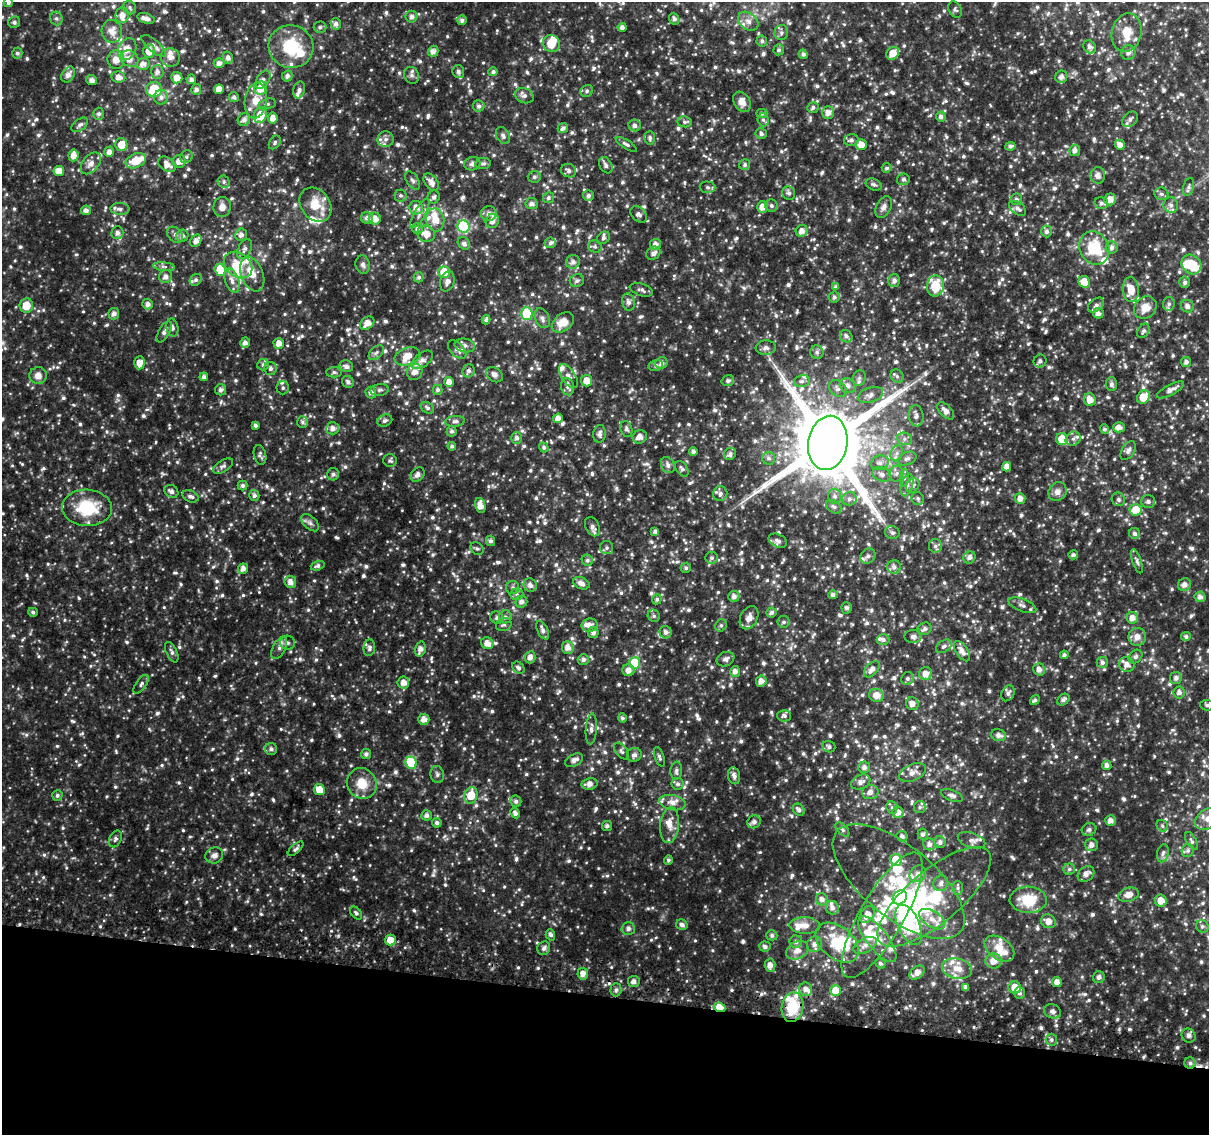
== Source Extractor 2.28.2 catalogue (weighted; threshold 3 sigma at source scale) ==
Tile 15 of 4 x 4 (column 3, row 4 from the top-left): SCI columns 2417-3623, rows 263-1395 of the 4843 x 5116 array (HDU 1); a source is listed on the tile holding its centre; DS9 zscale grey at full resolution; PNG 1211 x 1137 px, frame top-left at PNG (2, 2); each listed source drawn as its Kron ellipse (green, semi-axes under 4 px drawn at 4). Shown black and unused: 12% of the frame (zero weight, under 2 of 3 exposures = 2% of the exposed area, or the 3 px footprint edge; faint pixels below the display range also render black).
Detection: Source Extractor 2.28.2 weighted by HDU 2 'WHT'; one run over the whole footprint, this tile lists its part. Background 0.117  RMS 0.014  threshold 0.0622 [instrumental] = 3 sigma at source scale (4.5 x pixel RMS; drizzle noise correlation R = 1.50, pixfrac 1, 0.0396/0.0396 arcsec/px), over >= 5 px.
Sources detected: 1349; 1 too faint to see at this stretch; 6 inside a brighter object's white glare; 3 cosmic-ray / hot-pixel residue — neither listed nor drawn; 77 inside a brighter listed object's ellipse — not listed separately; of the other 1262, all 500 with FLUX_AUTO >= 3.2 (the completeness limit of this list) listed and drawn (762 fainter detections not listed), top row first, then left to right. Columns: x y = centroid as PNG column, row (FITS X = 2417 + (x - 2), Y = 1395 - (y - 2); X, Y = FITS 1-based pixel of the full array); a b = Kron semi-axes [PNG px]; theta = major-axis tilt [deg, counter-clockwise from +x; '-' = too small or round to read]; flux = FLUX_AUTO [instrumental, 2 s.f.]
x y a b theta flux
8 2 5 4 - 3.6
130 8 7 6 - 3.2
955 10 9 6 -60 3.3
122 15 8 6 83 8.9
411 17 6 6 - 5.5
56 18 7 6 - 3.7
146 18 9 5 -17 6.9
674 19 6 5 - 4.4
462 20 4 4 - 5.2
748 21 11 8 -40 8.6
14 22 6 5 - 3.8
336 24 6 5 - 5.8
320 27 6 5 - 3.5
622 27 4 4 - 5.1
112 31 11 10 - 12
781 33 7 6 - 4.3
1127 33 19 15 78 24
762 41 5 5 - 3.7
551 44 9 8 - 23
154 46 15 6 -41 6.9
291 47 22 21 - 63
1090 47 7 5 -54 4.8
127 49 11 9 65 15
778 50 5 5 - 3.4
149 51 7 6 - 14
433 51 6 5 - 6.7
1128 52 7 7 - 7.5
17 53 5 5 - 3.3
893 53 7 5 49 19
803 54 5 4 - 4.6
170 57 9 9 - 8.1
228 58 6 5 - 5.4
129 59 9 8 - 12
116 60 9 8 - 13
219 63 5 5 - 6.7
143 64 7 5 15 8.4
458 71 6 6 - 5.3
157 72 7 6 - 5.4
493 72 5 4 - 3.8
68 75 8 6 56 7.7
412 75 8 7 - 4.7
287 76 5 5 - 5.2
118 77 7 5 -10 7.7
1061 77 6 6 - 5.8
177 78 6 5 - 12
191 79 5 4 - 5.6
92 80 5 5 - 6.8
263 80 10 6 57 5.3
261 88 7 6 - 23
154 89 8 7 - 56
196 89 5 5 - 5.4
219 89 5 4 - 11
299 90 8 6 74 4.8
587 91 6 5 - 3.2
524 96 10 7 -23 5.6
161 97 7 7 - 5.8
234 97 5 5 - 3.8
256 101 18 11 81 19
742 102 11 8 -58 12
267 104 9 5 14 3.3
479 106 5 5 - 4.5
813 108 6 5 - 3.9
762 113 5 4 - 3.2
828 113 6 6 - 8.5
99 114 6 5 - 4
260 115 8 6 69 27
941 117 5 5 - 4.8
273 118 5 5 - 9.7
1130 119 9 6 46 5.5
244 120 6 6 - 6.5
763 120 6 5 - 3.2
685 122 7 5 -6 3.5
80 125 9 5 37 4.2
635 125 6 6 - 4.8
563 128 5 5 - 4.4
761 134 5 5 - 4.2
503 135 9 6 -62 5
650 138 7 5 89 3.9
386 139 8 8 - 6.3
851 140 7 5 13 4.4
275 142 7 5 56 3.3
626 144 12 4 -31 3.6
861 144 5 5 - 13
121 145 6 6 - 21
1120 145 5 5 - 9.3
1010 146 5 4 - 4.4
1075 150 6 5 - 5.4
109 152 5 5 - 6.8
73 155 6 5 - 10
186 157 7 6 - 3.4
136 161 11 7 24 26
179 161 6 6 - 11
91 163 12 8 50 10
483 163 8 5 8 3.5
167 164 10 6 -35 11
472 164 8 6 16 5.1
606 165 9 6 -59 5.3
745 165 6 5 - 3.6
887 168 5 5 - 3.3
59 171 5 5 - 16
569 171 8 6 -26 5.3
1098 175 8 7 - 6.8
534 177 6 6 - 3.2
903 179 6 6 - 3.4
412 180 10 5 -58 4.2
224 182 6 5 - 3.3
431 182 10 6 -56 9.9
874 184 8 5 -23 3.6
708 187 8 6 -3 3.6
1188 187 9 5 77 3.7
789 193 7 6 - 4
1161 194 7 6 - 4
400 195 6 6 - 3.5
588 196 5 5 - 4.5
434 197 6 6 - 4.8
548 198 5 5 - 3.5
1016 199 6 5 - 4.1
1110 199 6 6 - 11
1101 203 7 5 -15 4.7
532 204 6 5 - 5.5
316 205 18 14 -53 31
771 205 6 6 - 3.9
1171 205 8 7 - 5.7
222 207 10 8 84 9.4
762 207 6 5 - 12
884 207 11 7 63 6.2
416 208 7 6 - 9.6
1018 208 10 6 -37 5.5
120 209 9 6 -1 5.1
86 210 5 4 - 5.3
420 213 16 5 60 7.4
489 214 8 7 - 7.4
639 214 10 6 -43 4.7
367 218 6 6 - 6.6
375 219 6 6 - 11
435 220 11 9 -80 17
492 221 7 6 - 7.9
464 227 6 6 - 110
417 229 6 5 - 4.2
802 231 6 5 - 8.5
1047 231 6 5 - 4.5
117 233 6 6 - 5.8
426 234 9 8 - 14
175 235 9 6 -47 5
241 235 6 6 - 6.4
182 236 6 6 - 5.1
603 238 7 5 38 3.6
196 241 6 5 - 8.5
464 243 7 5 -50 4.4
550 243 5 5 - 4
655 244 5 5 - 7.9
595 246 7 6 - 3.3
1112 247 6 6 - 5.4
1094 248 17 14 -62 53
245 249 11 6 64 5.4
653 253 7 6 - 5.8
573 262 7 7 - 5.9
238 265 15 12 -37 26
363 265 9 7 -79 4.7
1191 265 10 9 - 36
164 267 11 4 -5 4.3
220 270 6 5 - 33
444 272 6 6 - 41
252 274 18 11 -69 20
166 276 7 6 - 6.2
419 277 5 5 - 3.5
196 280 6 5 - 3.7
894 280 6 6 - 5.5
232 281 12 7 -73 8.3
577 281 7 6 - 3.7
447 282 10 7 74 5.8
1084 282 6 5 - 20
1185 282 6 5 - 4.4
935 286 10 8 81 40
836 287 4 4 - 3.8
1131 289 12 8 -86 21
641 290 12 6 -17 4.6
834 297 6 5 - 4.5
628 302 9 6 -75 5.8
147 304 5 5 - 6
1169 304 7 6 - 3.7
26 305 7 6 - 19
1096 305 9 6 40 4.4
1187 306 6 6 - 6.1
1145 308 12 10 44 16
1098 313 5 5 - 6.8
114 314 5 5 - 6.6
527 314 6 5 - 73
542 318 10 7 -65 5.9
486 320 5 4 - 3.6
563 322 12 8 37 18
367 323 8 5 41 12
172 327 9 6 -78 3.9
1143 331 7 5 60 3.5
164 332 12 5 60 4.9
846 336 6 6 - 4.8
245 343 5 5 - 6.2
279 343 5 5 - 10
465 345 10 6 -10 6.4
766 348 10 7 4 5.2
457 350 11 6 -46 6.7
817 352 7 6 - 3.5
376 353 9 5 42 4.3
407 356 13 8 18 16
422 360 12 7 37 7.7
1040 361 6 6 - 4.8
1186 362 5 5 - 5.3
139 363 6 5 - 11
661 363 6 5 - 5.2
263 365 6 5 - 3.7
656 365 7 5 14 3.7
346 366 7 6 - 5.4
270 368 6 6 - 4.5
469 371 7 6 - 4.7
334 372 7 5 1 3.4
415 372 8 7 - 8.3
38 375 9 8 - 9.9
495 375 9 6 -39 5.5
568 376 13 7 -56 7.2
897 376 7 6 - 3.8
204 377 4 4 - 4.9
859 378 8 6 77 4.4
586 381 6 5 - 15
728 381 6 5 - 3.7
802 381 8 6 12 4.4
348 382 6 5 - 3.9
449 382 5 5 - 9.3
1111 384 7 5 -89 3.7
848 386 8 7 - 8.3
568 387 9 6 -78 5.3
283 388 7 6 - 3.3
838 389 10 7 -41 6.1
221 390 5 5 - 4.8
380 390 9 5 7 3.6
437 390 5 5 - 3.5
1171 390 15 5 28 9
371 393 6 5 - 6.3
870 395 13 7 18 7.9
1143 397 7 6 - 24
1090 400 6 6 - 13
427 408 7 5 -33 3.3
946 411 10 5 -46 8.7
916 416 10 7 -83 6.9
558 418 5 4 - 9.4
385 421 8 5 23 4.1
455 421 10 5 6 4.5
302 422 6 5 - 3.2
255 425 4 4 - 3.9
1119 427 6 5 - 7.7
333 428 6 6 - 7.9
626 429 8 6 -74 3.8
1104 429 5 4 - 3.2
452 431 5 5 - 4.1
599 434 9 6 84 5.6
640 437 7 6 - 9.2
517 438 6 5 - 4.8
904 439 7 6 - 4.7
1062 439 6 6 - 19
1073 439 8 6 34 4.2
828 443 27 19 80 17000
452 446 4 4 - 3.6
544 447 5 4 - 3.5
1128 451 10 6 58 4.9
693 452 4 4 - 4.7
897 453 8 6 73 5.3
730 454 6 5 - 4.6
260 455 10 6 -77 3.8
769 458 6 6 - 4.1
907 459 9 6 23 4.8
390 461 7 6 - 3.3
880 463 9 7 19 6.2
668 465 8 6 -61 5.8
223 466 11 5 30 4.3
1007 467 5 4 - 7.8
682 469 9 5 -56 3.9
896 473 8 7 - 4.9
333 474 6 6 - 4.2
417 474 8 6 48 5.9
882 474 9 7 -23 6
904 478 9 4 87 3.3
243 485 5 5 - 4
907 485 11 5 73 5.5
913 485 8 6 58 3.9
171 491 7 6 - 5.2
1058 492 10 8 52 7.9
720 494 7 7 - 5.2
254 495 5 5 - 4.5
190 496 8 5 -22 4.7
835 496 7 6 - 5.4
1020 498 5 5 - 8.5
849 499 7 6 - 5.2
918 499 7 6 - 3.8
1118 499 7 6 - 3.3
1148 501 7 6 - 4.5
480 505 7 5 -76 12
834 507 8 6 -36 3.8
87 508 25 18 -2 66
1136 510 6 6 - 27
310 523 11 6 -43 5
592 527 10 6 -64 6.6
655 531 4 4 - 4.1
892 532 7 6 - 4.4
1134 533 5 5 - 4
490 541 5 4 - 4
778 541 10 6 -27 4.7
935 546 7 6 - 4.3
607 548 7 6 - 3.3
477 549 7 5 -35 3.2
1073 555 5 4 - 3.8
868 556 8 7 - 6.2
969 557 6 6 - 5.4
711 558 6 6 - 3.7
587 560 6 5 - 3.3
1137 561 12 4 -71 3.9
318 566 7 4 20 4.3
894 567 7 6 - 6
686 568 5 5 - 3.2
243 569 5 4 - 8.5
290 582 6 6 - 8.3
581 583 8 5 -23 7.7
530 585 7 6 - 6.4
1184 585 7 6 - 6.8
513 587 6 6 - 3.6
517 594 7 5 0 3.3
833 595 5 4 - 4.3
734 596 5 5 - 6.5
1200 597 5 5 - 5.9
657 599 5 4 - 3.3
521 602 6 5 - 5.7
1022 605 15 6 -21 6.3
847 608 6 5 - 3.8
33 612 5 4 - 3.3
771 612 5 5 - 4
654 616 6 5 - 3.3
505 617 6 6 - 4.5
497 618 7 6 - 4.7
749 618 12 8 62 9.2
1132 618 6 5 - 9.9
784 622 6 6 - 3.5
504 625 8 6 24 4.1
590 625 8 6 7 8.5
721 625 6 5 - 3.3
925 629 7 6 - 4.9
543 630 10 5 -63 5.7
665 632 6 6 - 5.9
593 633 5 5 - 5.3
913 637 8 6 -4 4.9
1137 637 9 8 - 11
1186 637 5 4 - 3.4
883 639 6 5 - 4
287 643 7 7 - 4.5
487 643 6 5 - 10
944 646 9 5 32 4.1
279 648 12 6 63 6.4
369 648 8 5 84 4.1
568 648 6 6 - 8.6
420 649 7 5 73 8.2
962 651 11 6 -56 9
172 652 11 5 -64 4.2
1064 655 4 4 - 3.5
530 657 6 5 - 7.7
1135 657 8 6 44 3.4
583 659 5 5 - 4.5
725 659 9 7 23 5.5
1102 662 5 5 - 4.8
635 663 6 5 - 53
1127 664 8 7 - 8.5
518 668 7 5 -44 3.8
872 669 9 6 47 8.2
1039 669 6 6 - 7.2
628 670 6 6 - 8.4
735 671 5 5 - 7.1
925 674 6 6 - 10
1176 678 6 6 - 5.2
907 679 7 6 - 4.1
761 681 6 5 - 7.9
403 683 6 6 - 9.8
141 684 11 5 54 3.9
1179 692 6 5 - 6
1008 693 8 6 62 5.1
876 695 7 6 - 14
1035 700 5 4 - 3.7
1063 700 7 5 40 4.3
912 704 6 6 - 8.7
1207 705 6 5 - 3.9
784 716 7 5 -2 3.5
622 718 4 4 - 3.3
424 719 5 5 - 10
591 729 15 5 86 5.9
998 735 7 6 - 6.5
829 747 6 5 - 3.9
271 749 6 6 - 4.6
621 751 9 5 -52 3.9
366 754 5 5 - 4.9
634 755 7 6 - 5.3
659 757 10 4 -71 3.6
574 760 9 6 26 7.2
411 763 6 5 - 74
1107 765 5 5 - 5.4
864 767 6 6 - 5.9
676 771 9 6 88 4.7
912 772 14 8 24 8.4
437 774 8 6 -78 3.8
734 776 8 6 -77 5.3
861 782 10 7 23 7.3
362 783 16 14 -58 26
589 784 8 5 9 9
678 784 6 6 - 3.9
319 790 5 5 - 19
870 792 8 7 - 7.7
57 795 5 5 - 3.7
471 795 8 6 75 29
952 796 11 5 -21 4.5
516 801 6 5 - 4.3
672 802 13 7 -10 10
892 807 6 5 - 3.4
920 807 6 5 - 3.2
799 810 7 5 -47 5
898 812 6 5 - 9.3
515 813 5 4 - 5.8
427 815 5 5 - 5.4
1208 819 14 9 29 13
1110 820 5 5 - 8
754 822 7 6 - 6.1
437 823 5 4 - 3.8
670 825 18 9 84 15
607 826 5 5 - 3.8
1162 826 6 5 - 3.2
1089 829 7 6 - 4
842 830 9 5 -49 3.3
923 834 5 5 - 4.6
902 836 5 5 - 4.7
115 839 9 6 64 4
971 840 14 7 -18 7.1
1192 841 10 5 -61 3.5
940 842 6 5 - 4.3
929 844 6 6 - 5.7
1092 845 6 6 - 6.7
296 849 9 4 42 3.6
1188 851 6 6 - 3.3
1163 853 9 5 78 4.3
214 855 9 8 - 7.1
668 860 4 4 - 3.4
896 860 6 5 - 37
1069 869 6 5 - 3.4
918 874 9 7 48 8.2
1086 874 9 7 37 8.8
899 881 80 36 -39 150
941 883 8 7 - 6.6
958 888 7 5 -90 3.4
1128 895 10 7 16 12
934 897 71 26 40 140
900 898 7 6 - 110
822 899 6 6 - 6.5
1028 900 18 13 -2 41
1161 901 6 6 - 15
832 908 7 6 - 5.8
356 913 7 5 -50 3.3
867 915 9 6 60 12
882 915 71 22 60 140
932 919 14 8 -32 12
1048 921 7 6 - 11
682 925 6 5 - 4.9
805 925 15 8 -2 11
909 925 21 11 -66 170
1202 926 6 6 - 3.8
628 928 6 6 - 5.4
550 935 6 4 -73 4.2
772 935 5 5 - 3.8
877 939 28 10 -52 32
390 940 5 5 - 16
796 941 6 6 - 4
837 943 24 16 -40 49
814 944 8 7 - 5.6
865 945 12 7 27 7.6
765 947 5 5 - 4.5
544 948 7 6 - 4.9
999 948 16 10 -36 17
797 950 12 8 27 10
994 961 8 7 - 13
880 963 5 5 - 3.3
770 965 6 5 - 7.9
957 969 15 10 -12 16
917 973 9 6 38 9.1
583 974 6 5 - 9
1099 977 6 6 - 4.6
634 981 6 5 - 6
1057 982 5 5 - 9
1015 987 6 6 - 18
966 988 4 4 - 4.6
806 989 7 6 - 6.4
616 990 6 5 - 3.4
836 990 5 5 - 22
1019 993 6 5 - 3.7
720 1007 6 4 -23 28
793 1007 15 11 81 46
1053 1011 9 7 -21 5.5
1189 1036 7 6 - 4.2
1051 1040 6 6 - 3.8
1190 1063 5 5 - 3.5
Overlapping masked pixels (flux is a lower limit): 3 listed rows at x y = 720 1007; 793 1007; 1190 1063
Isophote crosses this tile's border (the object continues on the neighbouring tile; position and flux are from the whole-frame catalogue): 3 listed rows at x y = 8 2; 1207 705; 1208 819